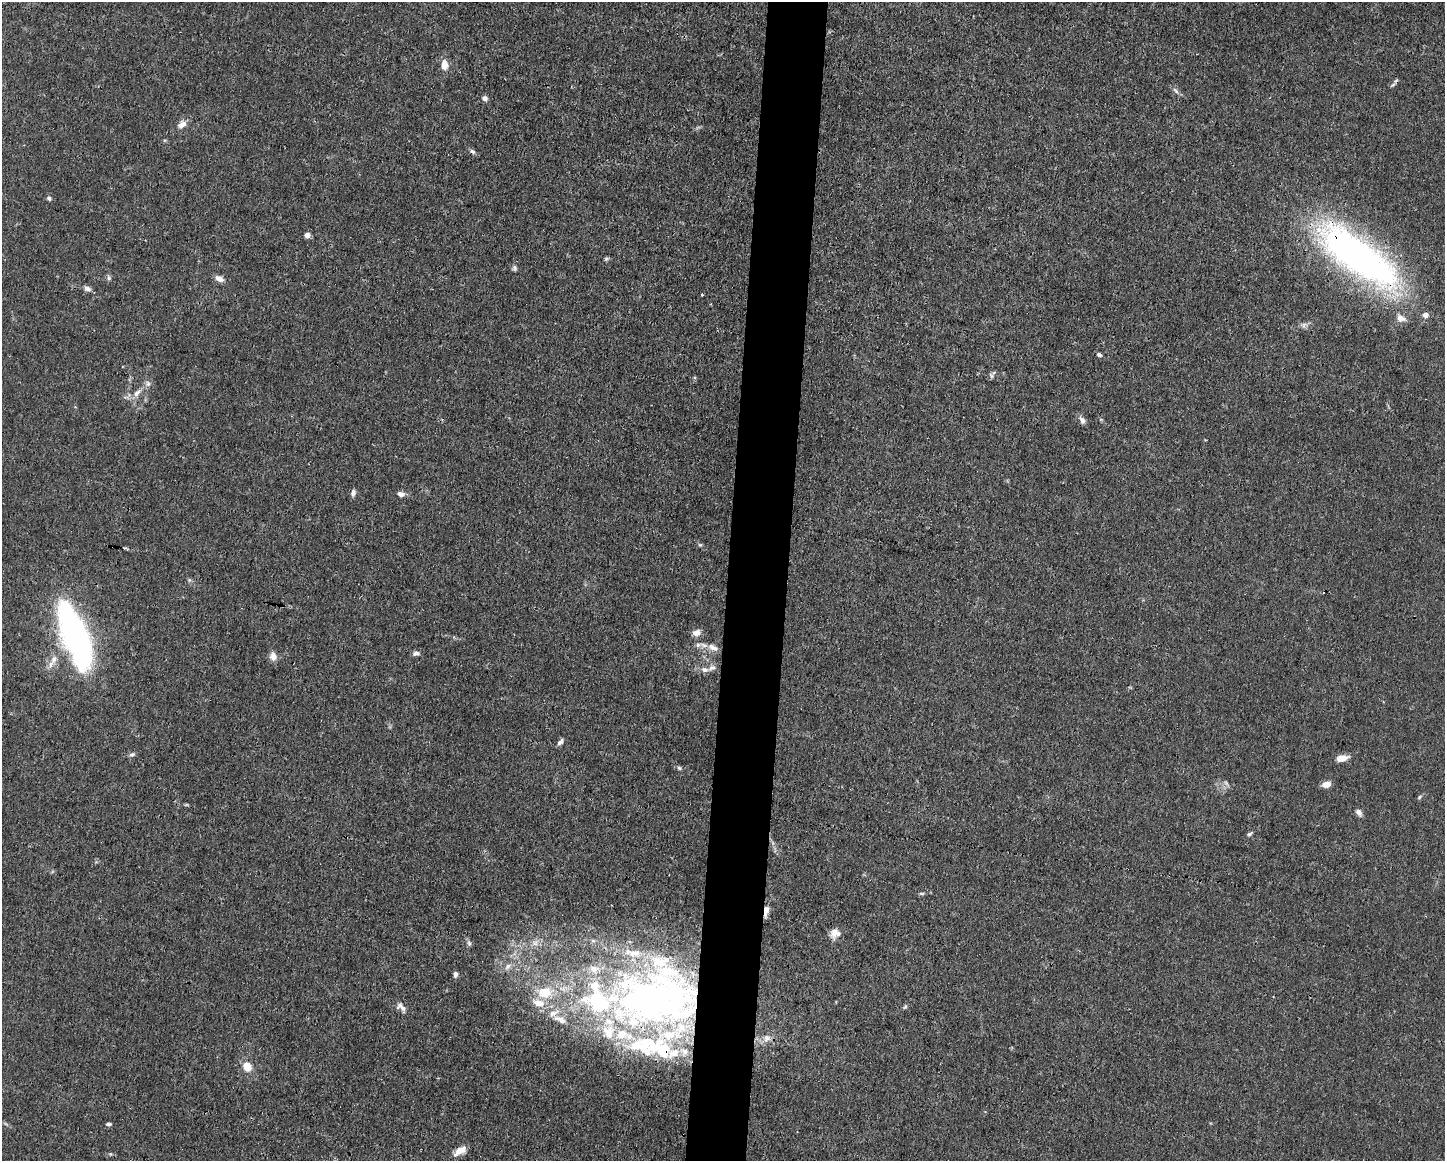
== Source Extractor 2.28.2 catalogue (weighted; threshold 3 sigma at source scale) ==
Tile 8 of 3 x 4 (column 2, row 3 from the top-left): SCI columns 1556-2998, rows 1161-2319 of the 4666 x 4638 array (HDU 1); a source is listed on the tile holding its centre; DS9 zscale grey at full resolution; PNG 1447 x 1163 px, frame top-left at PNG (2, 2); no overlay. Shown black and unused: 4% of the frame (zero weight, under 3 of 4 exposures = <1% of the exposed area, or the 3 px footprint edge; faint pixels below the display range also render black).
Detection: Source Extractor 2.28.2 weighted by HDU 2 'WHT'; one run over the whole footprint, this tile lists its part. Background 0.0165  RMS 0.0025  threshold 0.0113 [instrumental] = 3 sigma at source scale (4.5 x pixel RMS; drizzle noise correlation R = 1.50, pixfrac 1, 0.05/0.05 arcsec/px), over >= 5 px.
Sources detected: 81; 3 inside a brighter object's white glare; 1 cosmic-ray / hot-pixel residue — not listed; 22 inside a brighter listed object's ellipse — not listed separately; the other 55 listed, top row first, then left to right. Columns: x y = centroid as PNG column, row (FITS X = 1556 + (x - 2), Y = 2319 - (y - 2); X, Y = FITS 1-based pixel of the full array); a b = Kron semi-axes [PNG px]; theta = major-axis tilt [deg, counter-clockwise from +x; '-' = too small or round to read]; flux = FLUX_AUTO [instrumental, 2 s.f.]
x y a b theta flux
444 65 10 7 -88 2.7
1175 90 11 4 -50 0.7
485 98 6 6 - 0.83
182 124 12 7 28 1.6
472 151 8 5 -38 0.6
49 198 6 5 - 0.61
307 235 4 4 - 2.1
1358 256 88 30 -37 120
606 259 7 5 17 0.4
514 268 8 6 -81 0.56
109 278 7 5 -62 0.53
219 279 10 6 -27 1.6
87 288 10 6 -16 0.96
702 295 4 3 - 0.22
1425 315 6 6 - 1.3
1401 318 12 9 -21 1.9
1304 325 9 4 69 0.6
1099 355 6 5 - 0.57
991 375 8 4 -63 0.43
137 393 15 7 44 1.8
1082 420 10 6 -60 1.1
353 493 9 5 79 0.85
400 494 9 6 -10 1.2
700 545 5 5 - 0.37
696 633 9 7 11 1.6
77 638 55 24 -69 76
698 645 8 6 20 0.81
713 648 17 8 -23 2.1
416 653 9 6 5 0.84
273 656 11 9 -76 1.5
54 659 12 8 58 1.7
705 670 9 7 -5 1.2
560 742 10 5 47 0.84
132 754 8 6 15 0.62
1342 758 12 6 12 2.6
679 768 6 5 - 0.41
1226 783 8 4 -37 0.51
1326 784 9 6 13 1.9
1419 797 6 4 47 0.36
1359 812 9 6 -54 1
1249 834 7 5 32 0.49
922 893 8 4 -8 0.36
766 910 12 5 81 1.9
835 933 13 11 33 2.1
469 943 8 6 -85 0.61
508 966 12 6 40 1.3
455 974 6 5 - 0.94
658 1000 117 66 -9 160
538 1003 19 10 -15 3.5
905 1007 6 5 - 0.4
401 1008 15 8 -40 1.5
767 1038 11 9 53 1.8
247 1067 12 10 -61 3.1
109 1124 6 4 4 0.57
460 1150 16 8 33 2.5
Overlapping masked pixels (flux is a lower limit): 3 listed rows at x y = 1358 256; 766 910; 658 1000